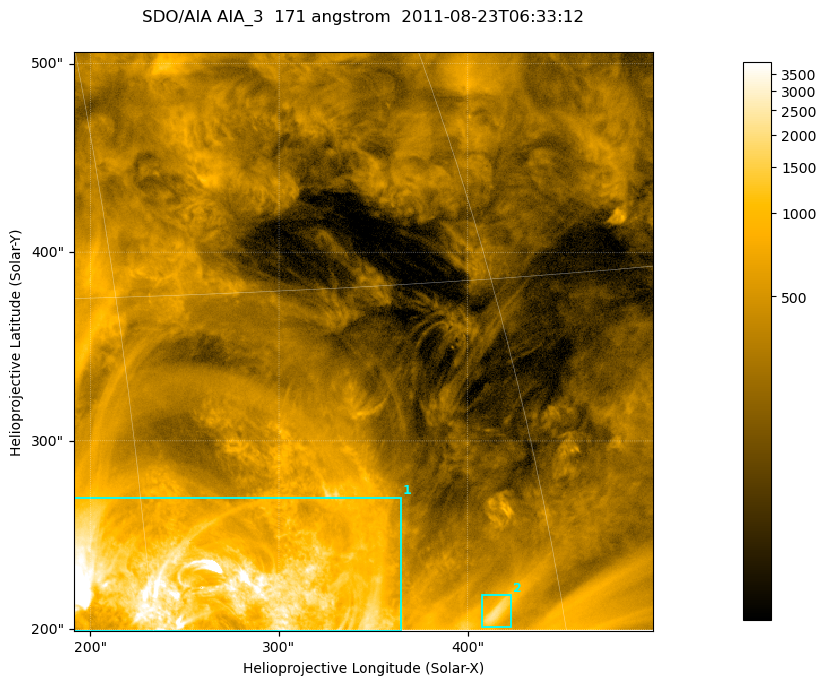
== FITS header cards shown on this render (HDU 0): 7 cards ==
TELESCOP= 'SDO/AIA '
INSTRUME= 'AIA_3   '
WAVELNTH=                  171
WAVEUNIT= 'angstrom'
DATE-OBS= '2011-08-23T06:33:12.34'
CTYPE1  = 'HPLN-TAN'
CTYPE2  = 'HPLT-TAN'

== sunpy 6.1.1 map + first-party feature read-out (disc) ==
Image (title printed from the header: SDO/AIA AIA_3  171 angstrom  2011-08-23T06:33:12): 512 x 512 px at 0.599 arcsec/px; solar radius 949 arcsec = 1582 px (partial field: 3.3% of the solar disc is inside the frame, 100% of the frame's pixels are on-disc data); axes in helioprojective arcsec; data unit not stated in the header (colour bar unlabelled)
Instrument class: DISC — disc imager (sunpy class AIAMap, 171 A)
Bright regions (active regions / flare kernels): reference = the on-disc median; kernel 5 px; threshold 5 sigma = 911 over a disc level ~295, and >= 1.15x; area >= 262 px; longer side >= 6 px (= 3.6 arcsec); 2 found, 2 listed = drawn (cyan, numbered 1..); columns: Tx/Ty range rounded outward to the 2 arcsec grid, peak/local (2 s.f.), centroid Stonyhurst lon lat
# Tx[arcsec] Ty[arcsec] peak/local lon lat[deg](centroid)
1 190..366 198..270 46 +17 +20
2 406..424 200..218 7.3 +27 +19